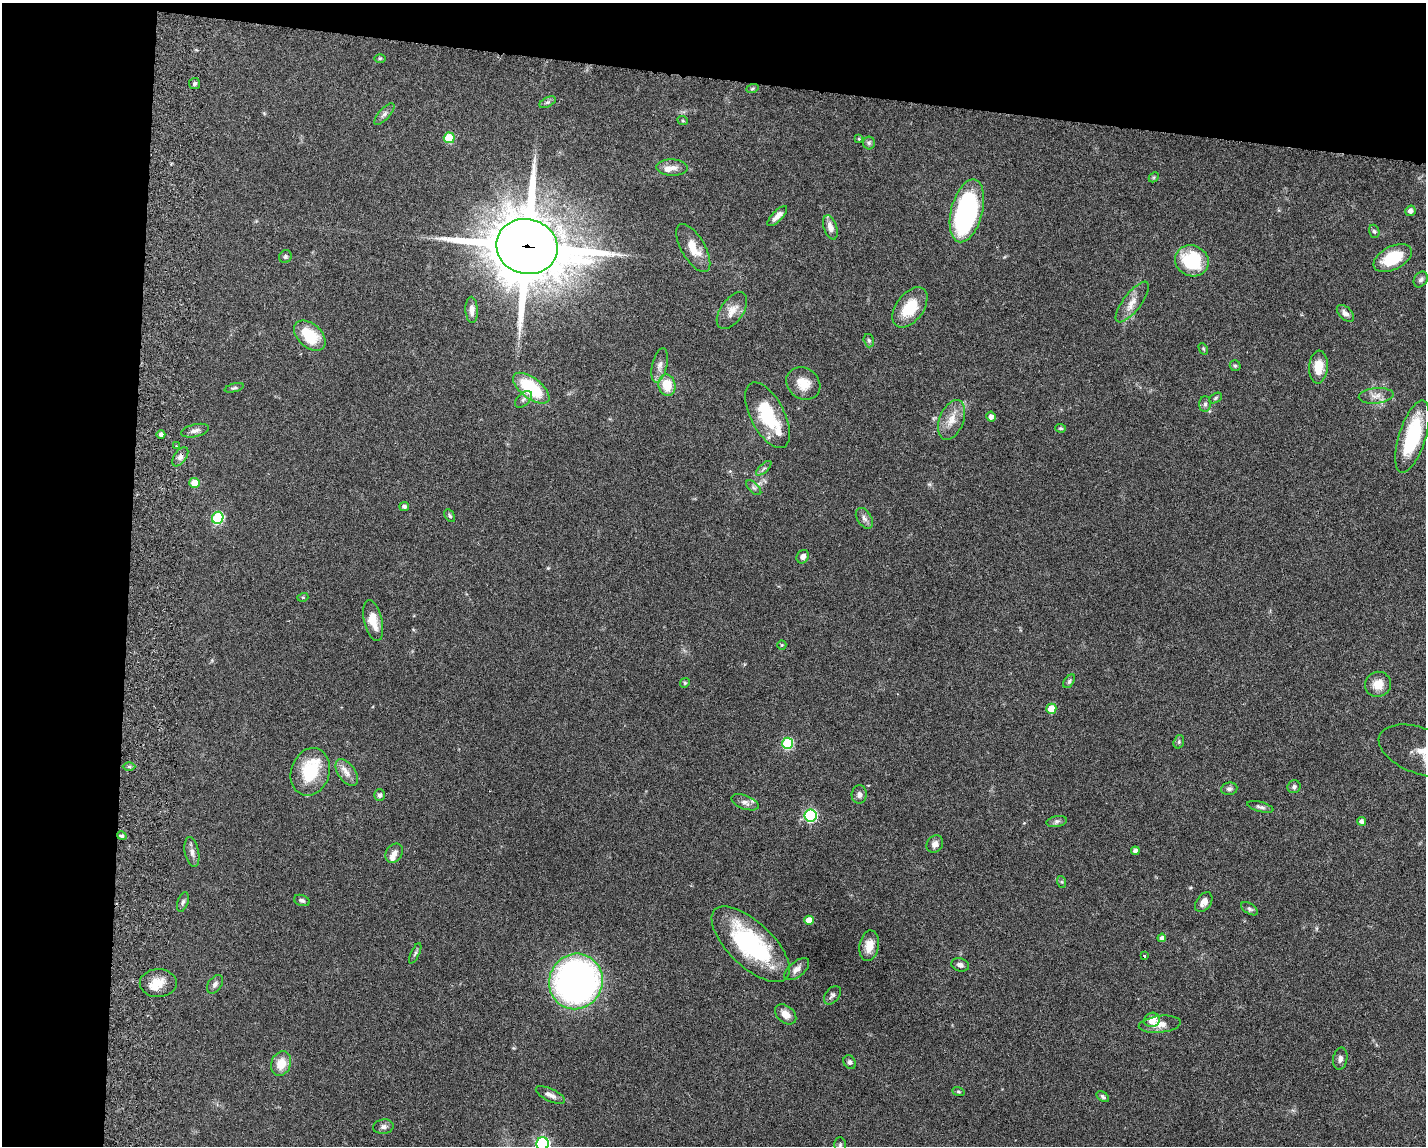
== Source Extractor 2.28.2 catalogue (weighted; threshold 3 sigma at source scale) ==
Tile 1 of 3 x 4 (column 1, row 1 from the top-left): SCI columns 277-1700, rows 3440-4583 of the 4712 x 4595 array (HDU 1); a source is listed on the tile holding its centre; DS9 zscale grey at full resolution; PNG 1428 x 1148 px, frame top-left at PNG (2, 3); each listed source drawn as its Kron ellipse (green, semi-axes under 4 px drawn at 4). Shown black and unused: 16% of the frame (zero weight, under 3 of 6 exposures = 3% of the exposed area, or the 3 px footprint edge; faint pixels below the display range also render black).
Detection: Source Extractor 2.28.2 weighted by HDU 2 'WHT'; one run over the whole footprint, this tile lists its part. Background 0.0588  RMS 0.0038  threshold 0.0154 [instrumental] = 3 sigma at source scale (4.09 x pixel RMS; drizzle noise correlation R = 1.36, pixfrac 0.8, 0.05/0.05 arcsec/px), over >= 5 px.
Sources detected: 120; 6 inside a brighter listed object's ellipse — not listed separately; the other 114 listed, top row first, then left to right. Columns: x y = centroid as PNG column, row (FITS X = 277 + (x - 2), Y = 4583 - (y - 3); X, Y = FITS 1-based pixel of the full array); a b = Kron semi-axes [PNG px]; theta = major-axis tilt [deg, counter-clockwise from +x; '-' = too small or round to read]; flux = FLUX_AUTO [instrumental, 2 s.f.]
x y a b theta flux
380 58 6 3 1 0.41
195 84 5 5 - 0.73
752 89 6 4 19 0.46
548 102 9 5 26 0.71
384 114 14 5 48 1.3
683 121 5 3 - 0.4
449 138 5 5 - 11
859 139 4 3 - 0.37
869 143 6 6 - 0.7
672 168 15 8 -2 2.4
1154 177 6 4 46 0.43
967 211 32 15 75 61
1410 211 5 5 - 1.3
777 216 13 5 46 2.2
830 227 12 6 -72 2.5
1374 231 7 5 -72 0.62
527 247 31 27 -15 2500
693 248 27 12 -60 6.1
285 257 7 6 - 0.72
1393 258 20 11 27 13
1192 261 17 15 -25 18
1421 279 8 6 55 0.95
1132 302 24 9 53 3.8
910 307 23 13 53 11
472 310 13 6 -88 2.1
732 311 21 11 55 3.8
1345 313 10 6 -43 1.5
310 336 18 12 -42 11
869 341 7 5 -73 0.66
1203 349 6 4 -60 0.46
660 365 17 7 77 2.1
1235 366 5 5 - 0.6
1318 367 16 9 86 5.7
803 383 18 15 -38 5.7
667 385 11 8 -77 8
234 388 10 4 14 0.66
531 388 21 10 -37 20
1376 396 17 7 6 2.5
1215 398 7 4 28 0.54
523 399 10 6 45 1.1
1205 404 8 5 88 0.93
768 415 36 17 -63 17
991 417 5 4 - 1.4
952 420 21 12 69 4.8
1061 428 5 4 - 0.49
195 431 14 6 13 1.5
161 434 4 4 - 1.1
1412 437 37 13 72 22
177 446 4 2 - 0.31
180 457 11 6 54 1.4
764 468 10 4 44 0.8
195 483 5 5 - 6.3
754 488 9 5 -45 0.88
404 506 5 4 - 0.94
450 516 7 4 -60 0.58
218 518 6 5 - 27
864 518 11 7 -57 1.5
803 557 7 6 - 1.7
303 597 5 3 - 0.35
373 621 21 9 -76 5.3
782 645 5 4 - 0.35
1069 681 8 4 53 0.72
685 683 5 4 - 0.42
1378 684 13 12 - 4.3
1051 709 5 5 - 6.1
1179 742 7 5 71 0.6
788 743 5 5 - 25
1420 751 43 23 -20 8.2
129 767 6 4 0 0.57
310 772 24 19 72 15
347 773 15 8 -54 2.7
1294 787 7 6 - 0.94
1229 789 8 6 9 0.96
380 795 6 5 - 0.86
859 795 9 7 85 1.4
745 802 14 6 -21 1.6
1260 807 13 5 -14 1
811 815 6 6 - 38
1362 821 4 4 - 1.3
1057 822 10 5 10 0.98
122 836 5 4 - 0.69
935 844 9 7 53 1.9
1135 851 4 4 - 1.2
192 852 15 7 -78 1.7
394 853 10 8 55 1.9
1062 882 6 4 -71 0.44
302 900 8 5 -19 0.75
183 902 10 5 71 0.92
1204 902 11 7 54 2
1250 909 9 5 -31 0.84
809 920 4 4 - 4.4
1162 938 4 4 - 1.1
751 944 50 22 -44 41
869 946 15 9 80 4.1
415 953 11 4 65 0.71
1144 956 3 2 - 0.37
960 965 9 6 -18 1.2
797 969 15 7 39 2
576 981 28 26 64 150
158 983 18 14 1 5.6
215 984 10 6 54 1.3
832 995 10 6 51 1
786 1014 12 8 -40 3.3
1152 1020 8 7 - 4
1160 1024 21 8 6 3.8
1340 1059 11 7 80 1.3
850 1062 7 6 - 0.9
281 1064 12 9 71 5.3
958 1092 6 4 -18 0.44
550 1095 16 6 -25 1.9
1103 1097 7 4 -35 0.71
383 1127 10 7 8 1.3
543 1144 6 6 - 53
840 1145 7 6 - 0.68
Overlapping masked pixels (flux is a lower limit): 2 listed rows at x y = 527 247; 180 457
Isophote crosses this tile's border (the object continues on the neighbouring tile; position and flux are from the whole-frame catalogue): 2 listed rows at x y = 1420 751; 543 1144